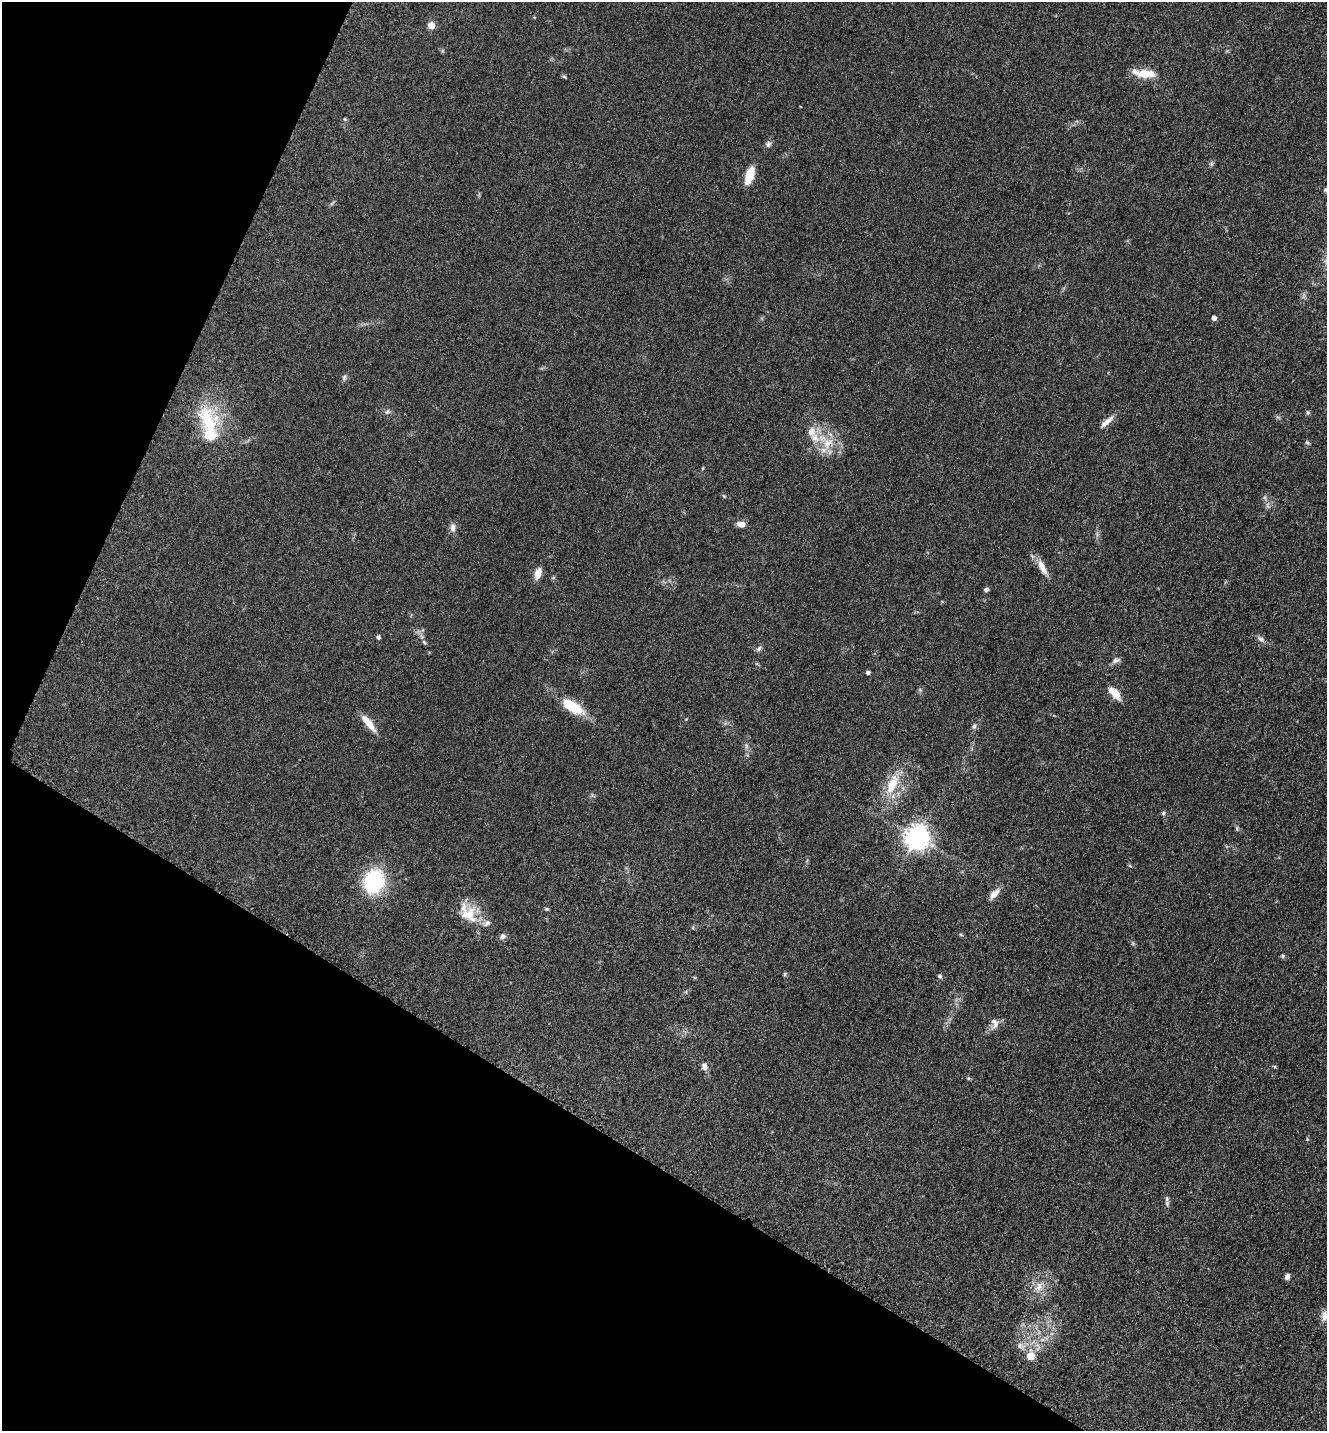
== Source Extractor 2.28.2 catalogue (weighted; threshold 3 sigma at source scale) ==
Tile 9 of 4 x 4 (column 1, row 3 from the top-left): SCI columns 298-1622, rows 1471-2899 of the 5806 x 5775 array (HDU 1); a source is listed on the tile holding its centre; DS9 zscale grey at full resolution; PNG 1329 x 1433 px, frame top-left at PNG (2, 2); no overlay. Shown black and unused: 26% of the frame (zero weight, under 3 of 5 exposures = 4% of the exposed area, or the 3 px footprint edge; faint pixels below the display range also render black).
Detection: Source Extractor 2.28.2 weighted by HDU 2 'WHT'; one run over the whole footprint, this tile lists its part. Background 0.0636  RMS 0.006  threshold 0.0272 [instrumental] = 3 sigma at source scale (4.5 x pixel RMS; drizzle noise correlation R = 1.50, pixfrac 1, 0.05/0.05 arcsec/px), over >= 5 px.
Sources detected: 55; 3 inside a brighter listed object's ellipse — not listed separately; the other 52 listed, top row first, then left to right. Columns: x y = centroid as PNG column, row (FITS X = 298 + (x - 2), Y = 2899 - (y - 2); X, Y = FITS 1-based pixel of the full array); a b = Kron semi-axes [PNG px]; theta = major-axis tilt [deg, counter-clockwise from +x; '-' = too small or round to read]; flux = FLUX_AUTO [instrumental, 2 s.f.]
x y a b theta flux
431 25 5 5 - 10
1145 73 29 9 -6 11
564 77 6 4 -2 0.74
768 144 9 6 71 1.7
1211 164 7 4 72 0.99
749 176 20 8 72 10
1214 318 4 4 - 2.5
344 377 9 5 69 1.4
387 412 7 4 58 1.1
209 422 46 25 -62 34
1107 422 20 6 40 4.3
815 437 17 11 -41 7.7
1307 442 6 5 - 0.92
828 443 18 12 47 10
703 468 5 3 - 0.53
724 496 5 4 - 0.62
741 524 10 7 -4 3.4
453 528 11 7 89 2.7
1042 567 23 8 -62 6.3
538 574 14 7 72 5.1
986 589 6 5 - 1.4
378 637 5 5 - 1.1
1261 639 11 6 -34 2
424 642 7 4 -46 0.93
759 649 9 5 47 1.5
1116 660 12 6 18 2.1
868 673 4 4 - 1.4
920 690 6 4 -19 0.72
1115 693 18 8 -50 6.9
572 706 31 12 -31 17
369 723 25 7 -51 7.3
974 726 6 6 - 1.3
892 784 33 13 68 16
1163 813 6 5 - 0.91
1237 828 6 4 73 0.75
917 838 8 8 - 500
374 881 17 14 73 62
994 894 16 7 47 4.4
547 909 5 5 - 0.74
468 913 30 18 -52 15
502 937 10 6 26 1.8
1282 956 5 5 - 0.88
785 974 6 4 62 0.73
940 976 6 5 - 1.1
994 1023 16 9 88 3.9
704 1066 10 7 -77 2.5
1167 1199 8 5 -84 1.4
1287 1277 7 5 70 2.2
1039 1287 13 9 71 5.2
1325 1316 14 9 83 3.8
1020 1346 10 8 -30 2.9
1030 1356 6 5 - 11
Isophote crosses this tile's border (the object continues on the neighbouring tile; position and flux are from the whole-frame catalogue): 1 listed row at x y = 1325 1316